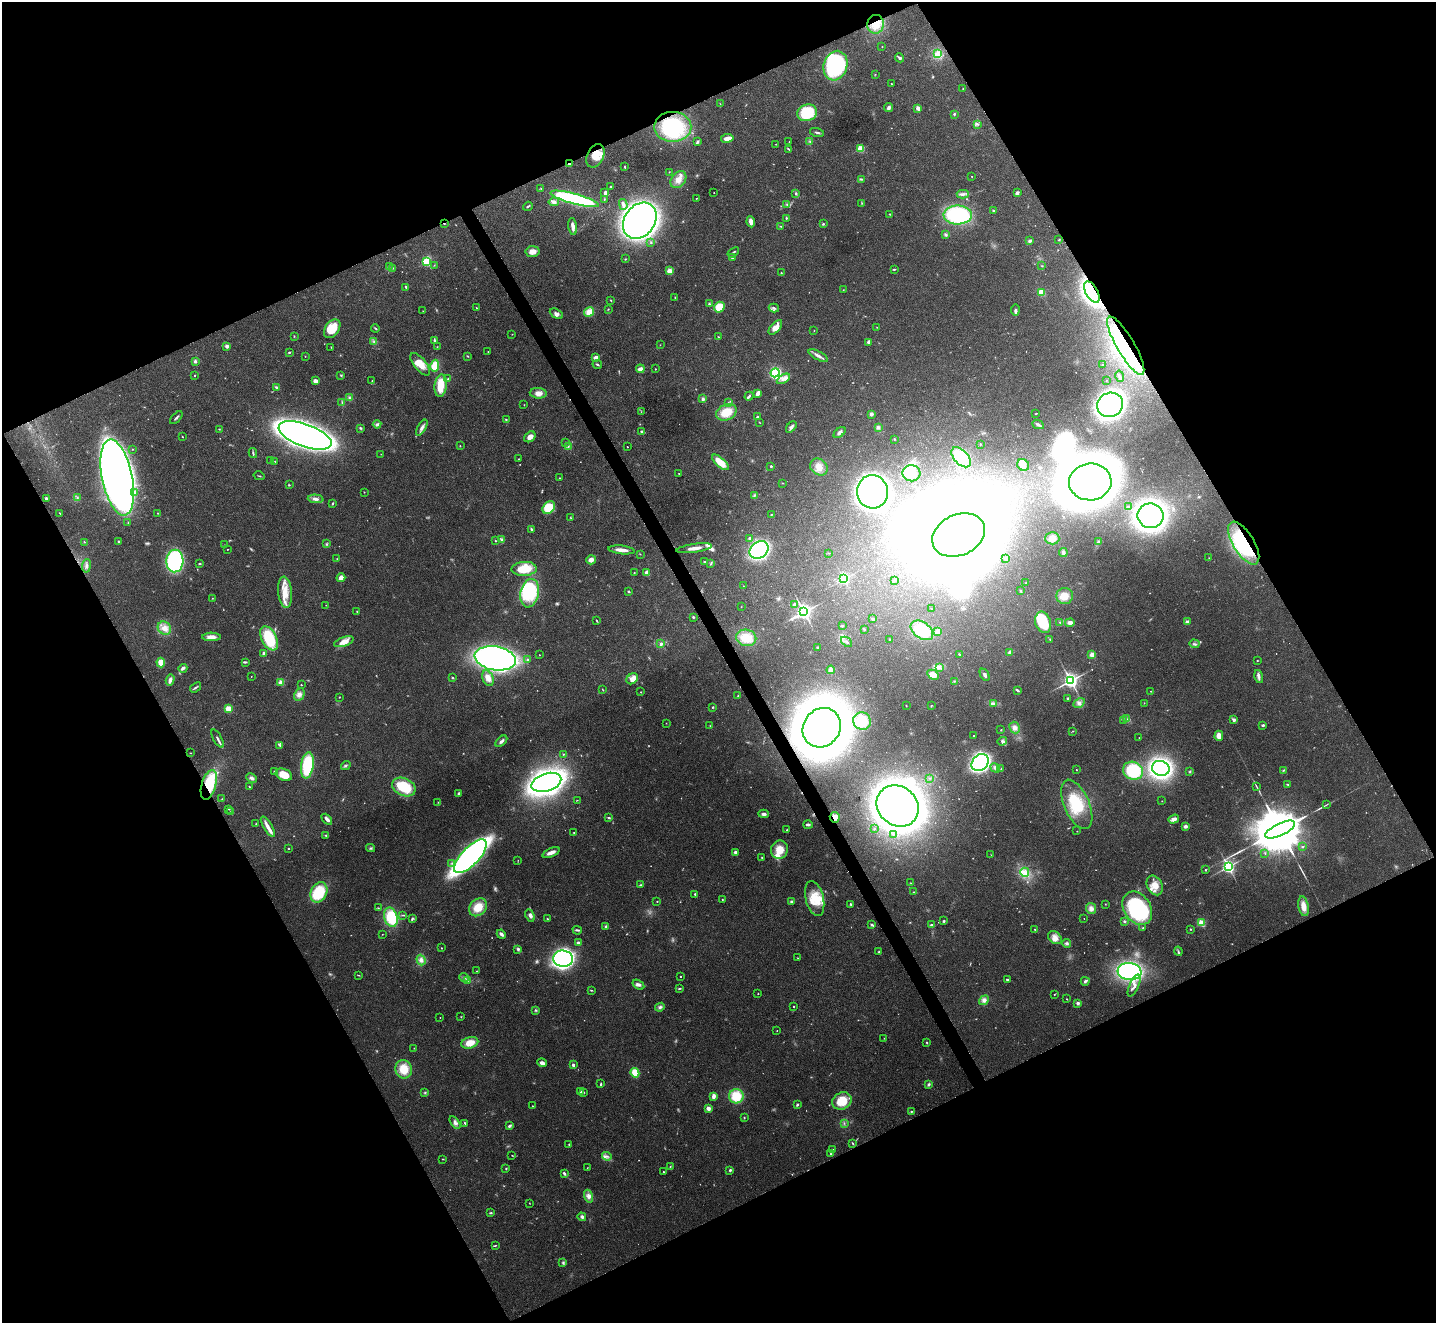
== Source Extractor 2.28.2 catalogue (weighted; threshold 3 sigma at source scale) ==
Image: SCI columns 3-5737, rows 156-5439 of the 5739 x 5730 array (HDU 1 of 3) = the unmasked area's bounding box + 8 px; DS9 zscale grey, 4 x 4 block average (1 PNG px = mean of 4 x 4 image px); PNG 1438 x 1325 px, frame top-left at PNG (2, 2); each listed source drawn as its Kron ellipse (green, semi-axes under 4 px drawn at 4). Shown black and unused: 46% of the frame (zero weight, under 3 of 4 exposures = <1% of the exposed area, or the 3 px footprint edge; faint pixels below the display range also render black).
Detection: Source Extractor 2.28.2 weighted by HDU 2 'WHT'. Background 0.0993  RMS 0.0063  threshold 0.0284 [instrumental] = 3 sigma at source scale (4.5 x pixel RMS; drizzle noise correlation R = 1.50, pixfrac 1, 0.05/0.05 arcsec/px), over >= 5 px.
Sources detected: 679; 40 too faint to see at this stretch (4 x 4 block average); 16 inside a brighter object's white glare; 2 cosmic-ray / hot-pixel residue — neither listed nor drawn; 7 coinciding with a brighter row at this scale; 33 inside a brighter listed object's ellipse — not listed separately; of the other 581, all 500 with FLUX_AUTO >= 1.16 (the completeness limit of this list) listed and drawn (81 fainter detections not listed), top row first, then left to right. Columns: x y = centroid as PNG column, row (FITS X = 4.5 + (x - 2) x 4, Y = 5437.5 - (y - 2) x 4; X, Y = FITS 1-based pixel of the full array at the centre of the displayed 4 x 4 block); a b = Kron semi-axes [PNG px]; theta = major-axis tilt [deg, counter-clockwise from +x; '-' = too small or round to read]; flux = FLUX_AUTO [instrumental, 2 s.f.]
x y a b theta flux
876 24 9 8 - 55
882 46 2 2 - 1.3
937 54 4 2 - 6.2
899 58 5 3 - 8
835 66 15 11 73 440
875 74 2 2 - 1.2
891 84 2 2 - 1.5
963 89 2 2 - 2.6
720 104 2 2 - 1.3
889 108 4 4 - 9.2
918 108 3 2 - 17
807 113 10 8 17 170
954 114 2 2 - 5.2
978 124 3 2 - 4.2
673 127 18 15 0 370
817 132 7 2 -16 7.1
727 138 6 4 10 24
810 141 3 2 - 3
697 142 4 2 - 6.6
789 142 2 2 - 1.9
776 144 2 2 - 1.4
789 149 2 2 - 3.1
860 149 2 2 - 240
595 156 12 8 64 58
569 164 4 2 - 3.7
625 167 3 2 - 3.4
669 172 3 2 - 1.5
972 176 2 2 - 1.9
861 179 3 2 - 2.6
678 180 9 6 51 33
610 187 3 2 - 3.3
541 189 2 2 - 3.2
605 193 3 2 - 12
714 193 2 2 - 2.3
796 193 2 2 - 4.9
1017 193 3 3 - 14
963 194 6 3 -3 9.8
696 198 2 2 - 1.9
575 199 25 5 -15 500
604 199 2 2 - 1.7
554 202 5 4 - 14
862 203 3 2 - 2.2
623 204 5 2 - 14
787 205 2 2 - 2
528 206 5 2 - 5
993 210 2 2 - 16
890 214 2 2 - 3
958 215 14 9 1 430
786 218 2 2 - 4.1
640 221 20 15 53 2400
751 222 5 3 - 22
444 224 2 2 - 2.4
823 224 3 2 - 4.3
573 226 8 3 -82 19
781 226 2 2 - 1.7
946 235 3 3 - 5.3
1059 240 2 2 - 2.2
1030 241 4 3 - 7.9
651 242 2 2 - 3
533 252 7 5 6 29
733 252 6 2 36 6
732 257 2 2 - 26
625 259 2 2 - 2.1
426 262 2 2 - 390
434 265 2 2 - 1.5
389 266 2 2 - 1.6
1042 266 3 2 - 2.1
393 268 2 2 - 1.3
894 269 3 2 - 3.4
670 271 2 2 - 140
781 273 3 2 - 1.9
406 287 2 2 - 15
843 290 2 2 - 1.6
1041 292 2 2 - 230
1092 292 12 6 -61 1200
675 298 3 2 - 2.1
611 300 2 2 - 3.2
709 304 3 2 - 5.6
719 307 5 5 - 73
476 308 2 2 - 4.3
774 308 5 3 - 8
608 309 3 2 - 2.2
1015 310 5 3 - 8.3
423 311 2 2 - 1.2
589 312 5 4 - 46
556 314 7 4 -29 14
775 327 9 4 48 35
877 327 2 2 - 1.2
375 328 4 2 - 4
332 329 10 7 56 88
814 330 2 2 - 1.5
512 334 2 2 - 1.4
294 337 2 2 - 1.7
718 337 3 2 - 2.5
434 340 4 2 - 7.5
374 341 2 2 - 2.5
869 342 4 3 - 11
660 345 2 2 - 1.2
227 346 2 2 - 52
1126 346 33 9 -60 170
331 347 2 2 - 2.2
437 347 2 2 - 1.6
488 351 2 2 - 1.8
289 352 3 2 - 4.2
305 356 2 2 - 1.7
467 356 3 2 - 2.4
818 356 10 3 -27 16
596 358 4 3 - 24
195 361 4 3 - 7.8
420 364 13 6 -51 53
597 364 5 2 - 5.3
1103 365 2 2 - 2.3
435 366 6 4 80 61
640 369 4 2 - 23
655 369 2 2 - 4
775 373 4 4 - 340
341 375 3 2 - 3.6
195 376 2 2 - 6.3
1120 376 6 2 -78 7.4
448 379 2 2 - 3.5
783 379 7 3 31 19
1106 380 2 2 - 1.2
315 381 3 2 - 26
372 381 4 2 - 2.8
441 386 11 6 83 79
276 387 4 3 - 5.8
538 393 8 5 -3 25
758 393 3 2 - 30
749 396 4 2 - 7.5
349 397 2 2 - 4.3
703 399 4 4 - 7.3
342 403 2 2 - 1.5
728 403 3 2 - 4.1
524 405 2 2 - 2
1110 405 13 12 - 1600
641 412 2 2 - 1.3
726 412 11 8 24 82
871 414 3 3 - 12
1036 414 2 2 - 2.7
758 417 3 2 - 4.4
176 418 8 2 46 7.4
506 419 2 2 - 1.8
760 423 2 2 - 1.4
377 424 4 3 - 7.4
1038 425 6 3 -24 9.5
791 427 6 3 48 13
878 427 3 2 - 4.9
360 428 4 2 - 4.6
422 428 9 3 59 16
219 429 2 2 - 2.5
641 431 2 2 - 8.6
840 432 7 3 39 11
305 435 28 11 -20 3300
182 437 3 2 - 2
530 437 6 5 - 22
894 439 2 2 - 2.8
565 442 2 2 - 2.2
980 444 3 2 - 1.8
460 446 2 2 - 1.7
568 447 2 2 - 1.8
627 447 2 2 - 3.1
132 449 2 2 - 2.9
253 453 5 2 - 6
381 454 2 2 - 1.2
961 457 12 7 -48 140
519 459 2 2 - 1.7
271 461 2 2 - 1.4
275 461 2 2 - 2.6
720 462 10 4 -42 59
1023 465 6 5 - 18
771 466 2 2 - 13
819 467 9 7 -40 35
911 473 9 8 - 42
679 474 2 2 - 2.8
259 476 5 2 - 2.7
117 478 39 15 -78 4200
560 478 3 2 - 2.2
1090 482 21 18 4 6700
783 483 2 2 - 1.7
289 485 2 2 - 2.2
134 492 2 2 - 18
364 492 2 2 - 1.7
872 492 16 15 - 1500
754 496 2 2 - 2.3
46 498 2 2 - 23
77 498 3 2 - 3.8
316 499 8 3 -4 14
333 503 3 2 - 3
1128 507 3 2 - 4.2
549 508 7 5 50 87
60 513 3 2 - 2.5
158 513 2 2 - 1.6
771 515 3 2 - 2.3
1151 516 13 12 - 1500
570 518 3 2 - 1.8
128 523 2 2 - 2.7
531 529 4 2 - 5.5
959 535 27 20 25 9800
749 538 3 2 - 6
1052 538 7 6 - 24
502 540 3 3 - 6.2
495 541 2 2 - 2.7
84 542 2 2 - 1.6
119 542 3 2 - 4.8
1098 542 3 2 - 4.8
1244 543 24 10 -58 400
327 544 3 2 - 4.2
224 545 2 2 - 2.1
694 548 18 3 8 32
227 549 2 2 - 1.5
622 550 13 3 -7 31
759 550 10 8 35 780
1063 552 4 3 - 7.6
829 553 2 2 - 1.5
640 554 2 2 - 1.3
1209 558 2 2 - 1.2
337 559 2 2 - 1.6
1006 559 4 3 - 5.7
591 560 5 4 - 21
175 561 11 8 86 410
705 562 3 2 - 4.6
200 564 3 2 - 3.2
710 564 2 2 - 2.2
86 566 7 3 82 10
524 569 12 7 3 99
634 572 2 2 - 1.9
647 573 3 2 - 37
341 578 4 3 - 25
844 579 2 2 - 720
894 580 4 2 - 2.7
1026 583 3 2 - 3
743 586 2 2 - 1.7
629 591 3 2 - 3.7
1021 591 3 2 - 3.2
285 592 16 7 -84 61
530 593 14 9 78 330
1065 596 8 8 - 45
212 598 2 2 - 1.8
794 604 3 2 - 5.5
326 605 2 2 - 1.6
741 607 2 2 - 1.2
931 608 2 2 - 1.3
357 612 3 2 - 2.3
804 612 3 3 - 1900
693 617 3 2 - 4.3
873 619 4 2 - 5.6
597 621 4 2 - 3
1043 622 11 7 -74 150
1060 622 3 2 - 3.8
1070 622 5 3 - 16
1187 622 2 2 - 40
842 626 3 2 - 2.8
164 628 7 6 - 29
864 629 2 2 - 2.4
922 630 12 8 -35 120
938 632 4 3 - 21
211 637 9 4 -1 28
269 638 13 7 -63 180
746 638 10 8 -11 78
890 639 2 2 - 2.9
1050 639 3 2 - 3.1
344 642 10 4 19 40
847 642 6 2 -39 7.8
661 644 3 2 - 11
1194 644 5 2 - 7.7
818 647 3 2 - 3.4
1009 652 4 3 - 5.7
264 654 3 2 - 12
959 654 3 2 - 3.7
539 655 2 2 - 1.9
1092 655 2 2 - 130
495 658 21 12 -10 2000
527 660 3 2 - 4.2
1257 661 2 2 - 2
161 662 5 4 - 36
245 662 4 2 - 5.4
183 668 5 3 - 12
940 668 2 2 - 2.5
831 670 4 4 - 10
933 675 6 4 -29 31
985 675 7 2 -64 9
251 676 2 2 - 1.5
1259 676 7 3 -76 11
452 678 3 2 - 3.9
488 678 8 5 -67 20
632 679 6 5 - 32
170 680 6 3 73 16
954 681 3 2 - 2.5
1071 681 3 2 - 1800
281 682 2 2 - 120
301 685 2 2 - 2.7
195 687 6 2 37 6.5
603 690 3 2 - 2.5
1017 690 4 2 - 5.2
1151 691 2 2 - 2
641 692 2 2 - 3.8
299 694 6 5 - 17
738 696 2 2 - 1.7
339 697 2 2 - 1.8
1068 698 2 2 - 5.7
1079 703 6 3 29 11
1144 703 2 2 - 1.7
993 704 4 2 - 5.7
906 706 2 2 - 1.6
931 706 3 2 - 2.4
713 707 2 2 - 4.4
228 709 2 2 - 130
1127 719 3 2 - 3.2
1123 720 2 2 - 1.3
1234 720 4 3 - 8.2
862 721 9 8 - 92
666 723 2 2 - 1.2
1263 725 3 2 - 7.5
710 726 2 2 - 1.6
822 728 20 18 52 6200
1015 728 6 5 - 17
1001 730 2 2 - 2.4
1073 731 2 2 - 1.5
974 736 2 2 - 3.2
1219 736 5 4 - 29
1139 738 2 2 - 1.3
217 739 10 2 -61 9
501 741 7 3 42 13
1002 741 5 3 - 9.2
280 745 3 2 - 4.6
190 753 2 2 - 1.5
563 754 3 2 - 3.2
980 762 9 7 45 1300
307 765 13 6 82 230
346 765 5 2 - 5.6
995 768 5 3 - 9.4
1161 768 9 7 -13 900
1001 769 2 2 - 1.3
1076 770 2 2 - 3.9
1284 770 4 2 - 3.5
274 771 2 2 - 2.7
1133 771 10 8 -28 200
1190 772 2 2 - 1.9
284 775 8 5 -22 69
252 778 6 3 -24 9.6
930 778 2 2 - 2
546 782 15 9 18 2200
1287 784 3 2 - 3.9
209 785 15 7 74 180
249 787 2 2 - 2.6
404 787 12 8 -24 150
1257 787 3 2 - 2.3
459 793 3 2 - 6.6
222 799 3 2 - 2.5
577 800 2 2 - 1.4
1162 801 2 2 - 1.4
438 802 2 2 - 1.4
1077 804 26 12 -66 140
1327 804 2 2 - 1.5
898 806 22 19 -41 4200
229 809 3 2 - 2.1
231 811 2 2 - 1.4
764 814 5 3 - 12
835 817 5 5 - 25
609 818 3 2 - 5.4
327 819 6 3 -47 16
1174 819 5 4 - 21
256 824 2 2 - 1.8
808 825 5 2 - 9.1
1185 826 3 3 - 11
268 827 11 3 -59 28
874 829 2 2 - 7
1280 829 16 6 26 50000
787 830 2 2 - 2.3
1077 831 2 2 - 1.2
574 832 2 2 - 1.9
893 834 2 2 - 1.5
326 835 3 2 - 4.9
1302 847 3 2 - 3.4
289 848 2 2 - 3.8
371 848 4 2 - 5.3
779 850 9 8 - 61
735 852 2 2 - 45
551 853 9 3 24 22
1265 853 2 2 - 2.2
991 855 3 2 - 1.5
470 856 21 9 46 1900
762 858 3 2 - 3.4
518 860 2 2 - 1.2
452 863 3 2 - 3.7
1228 867 2 2 - 1300
1206 870 3 2 - 2.3
1025 872 4 4 - 17
911 883 2 2 - 1.3
640 885 2 2 - 4.5
1155 885 10 7 -62 42
319 892 10 8 65 190
914 892 2 2 - 2.7
695 894 3 2 - 5.8
815 898 18 9 -76 85
722 899 2 2 - 2.3
657 901 2 2 - 2.6
791 902 3 3 - 6
850 904 2 2 - 7.9
1105 904 2 2 - 1.6
1303 906 10 5 -79 34
478 907 10 8 43 71
378 908 3 2 - 1.8
1091 908 5 5 - 17
1137 908 18 13 -57 460
403 915 3 2 - 3.5
530 915 6 4 -65 13
391 917 10 6 -74 160
412 918 3 2 - 4
547 919 3 2 - 3.7
1084 919 2 2 - 1.5
944 921 3 2 - 4.6
1124 921 3 2 - 6.6
1201 923 2 2 - 230
872 925 3 3 - 4.9
932 925 3 2 - 4.2
605 926 3 2 - 5.2
1143 928 2 2 - 2.2
1035 929 2 2 - 3.4
1190 929 2 2 - 5
577 930 4 2 - 5.7
382 934 2 2 - 1.3
501 934 5 3 - 13
1055 938 8 5 -40 27
578 943 2 2 - 50
1067 943 4 3 - 7
441 948 2 2 - 2.6
518 949 4 3 - 7.4
1178 951 4 2 - 5.1
879 952 3 2 - 2.7
798 958 2 2 - 1.6
563 959 10 8 -6 1500
421 960 5 4 - 18
477 971 2 2 - 1.4
1130 971 12 8 -6 680
358 975 4 2 - 2.6
680 976 2 2 - 4.9
464 977 4 2 - 5.7
467 980 3 2 - 4.9
1007 980 4 2 - 4.2
1085 981 4 3 - 6.4
638 985 6 3 -32 11
1134 985 12 4 67 27
679 988 3 2 - 3.6
591 990 3 2 - 2.7
758 994 2 2 - 1.8
1054 994 2 2 - 1.8
1067 999 2 2 - 3.5
984 1000 5 4 - 14
1078 1003 2 2 - 49
794 1006 2 2 - 2.6
660 1007 5 4 - 10
536 1010 3 2 - 4.4
461 1017 2 2 - 1.8
440 1018 2 2 - 1.3
777 1031 2 2 - 1.8
884 1038 2 2 - 1.2
470 1043 8 5 17 51
927 1043 3 2 - 2.9
414 1048 2 2 - 1.2
542 1063 5 4 - 13
573 1065 2 2 - 26
404 1069 9 8 - 73
635 1073 5 3 - 70
601 1084 3 2 - 4.1
929 1084 4 3 - 6
581 1092 2 2 - 12
583 1092 3 2 - 4.3
425 1093 2 2 - 3.3
713 1096 3 2 - 21
736 1096 7 7 - 96
842 1101 10 8 29 95
797 1104 3 2 - 5.8
532 1106 2 2 - 2.1
708 1108 2 2 - 72
911 1111 4 2 - 3.4
744 1118 2 2 - 2.3
455 1122 7 4 -55 14
465 1123 3 2 - 4.1
844 1123 2 2 - 1.8
510 1126 4 3 - 8.6
852 1143 4 2 - 3.7
569 1145 3 2 - 2.7
833 1149 2 2 - 1.6
831 1154 2 2 - 2.1
512 1155 2 2 - 2.1
607 1156 5 2 - 7.2
442 1159 3 2 - 1.9
670 1166 2 2 - 2
587 1168 2 2 - 1.5
506 1169 3 2 - 3
730 1170 3 3 - 6.4
663 1172 2 2 - 3.9
564 1173 4 2 - 7.5
589 1196 6 4 -73 17
529 1203 2 2 - 1.4
491 1213 3 2 - 4.1
582 1217 4 3 - 9
496 1245 3 2 - 2.4
563 1263 4 2 - 5.5
Overlapping masked pixels (flux is a lower limit): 10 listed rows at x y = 876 24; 673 127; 595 156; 569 164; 444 224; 1092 292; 1126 346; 1244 543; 209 785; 835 817
Diffuse or blended objects may show on this block-average render without a row.